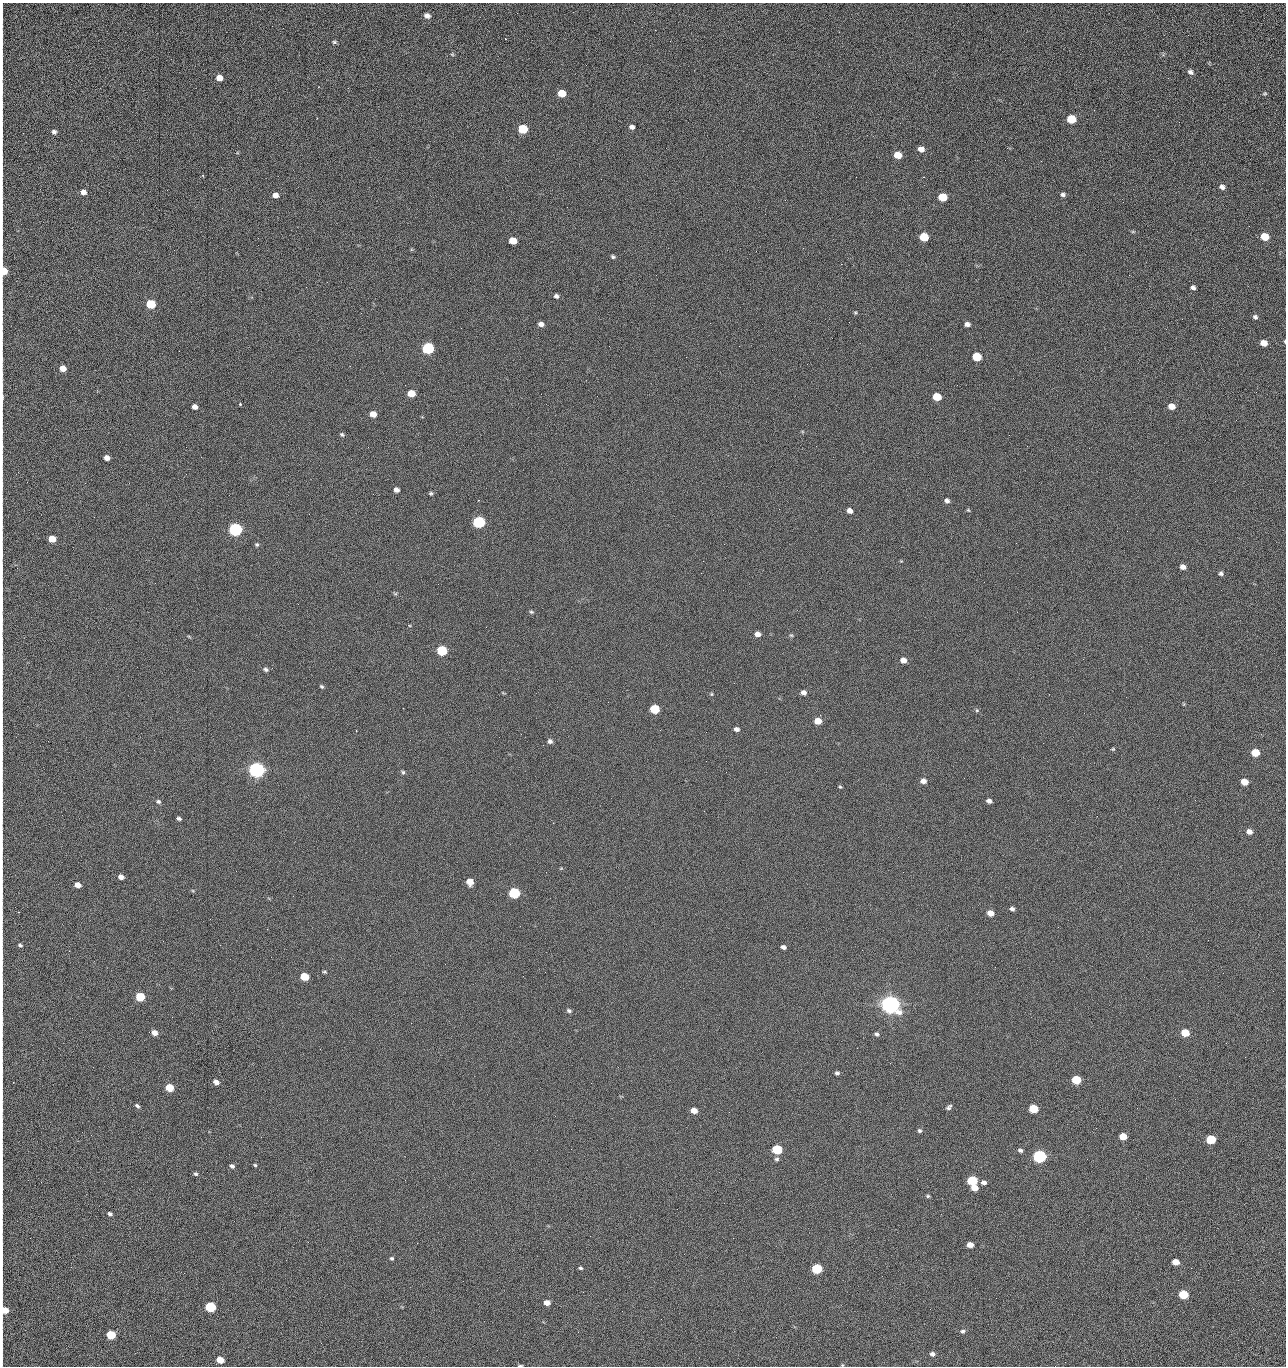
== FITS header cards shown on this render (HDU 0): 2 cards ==
NAXIS1  =                 1284 /fastest changing axis
NAXIS2  =                 1364 /next to fastest changing axis

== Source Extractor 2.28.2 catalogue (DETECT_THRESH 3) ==
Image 1284 x 1364 px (HDU 0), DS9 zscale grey, 1 PNG px = 1 image px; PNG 1288 x 1368 px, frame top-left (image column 1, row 1364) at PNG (2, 3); no overlay
Background 126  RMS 14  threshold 43.3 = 3 sigma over >= 5 px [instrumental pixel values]
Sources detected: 209; all 209 listed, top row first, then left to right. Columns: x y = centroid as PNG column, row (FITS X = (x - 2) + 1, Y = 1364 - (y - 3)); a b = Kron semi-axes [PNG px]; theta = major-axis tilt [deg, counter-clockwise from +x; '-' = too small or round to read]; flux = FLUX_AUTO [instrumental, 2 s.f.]
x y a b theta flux
2 10 14 2 90 2.2e+03
427 16 6 5 - 4.9e+03
1188 35 3 2 - 1.2e+03
670 41 2 2 - 2.4e+03
2 42 21 2 90 4.6e+03
334 42 6 5 - 1.5e+03
452 54 5 4 - 1.0e+03
2 60 16 2 90 2.9e+03
1190 72 7 5 -30 3.0e+03
219 78 6 5 - 8.5e+03
2 86 13 2 90 2.2e+03
562 93 6 5 - 2.3e+04
1265 93 6 4 17 1.2e+03
2 104 19 2 90 3.3e+03
1071 119 6 5 - 4.4e+04
1179 122 2 2 - 1.3e+03
632 127 5 4 - 3.4e+03
523 129 6 5 - 5.3e+04
54 132 5 4 - 2.8e+03
2 133 17 2 90 3.1e+03
23 133 2 2 - 5.2e+02
921 149 6 5 - 6.4e+03
898 155 6 5 - 1.6e+04
2 159 11 2 90 1.9e+03
1005 160 2 2 - 1.3e+03
1041 161 2 2 - 1.9e+03
2 174 11 2 90 1.8e+03
202 175 3 3 - 1.0e+03
856 177 2 2 - 2.3e+03
923 177 2 2 - 3.0e+04
1222 187 5 5 - 3.6e+03
83 192 5 5 - 4.9e+03
275 195 5 5 - 5.8e+03
1063 195 5 4 - 2.5e+03
942 197 6 5 - 2.8e+04
1123 202 2 2 - 8.7e+02
1133 232 6 4 0 1.2e+03
2 235 9 2 90 1.7e+03
924 237 6 5 - 4.1e+04
1265 237 6 5 - 2.5e+04
513 241 6 5 - 1.9e+04
613 257 6 4 -28 1.7e+03
841 264 2 2 - 2.7e+04
4 271 7 5 -82 2.1e+04
656 275 2 2 - 4.3e+02
306 287 2 2 - 8.0e+02
1193 287 5 5 - 2.8e+03
556 296 5 5 - 2.8e+03
151 304 6 5 - 5.1e+04
2 306 16 2 90 2.8e+03
855 313 5 4 - 1.1e+03
1255 317 6 5 - 2.3e+03
849 322 2 2 - 6.2e+02
710 323 2 2 - 3.4e+03
541 324 5 4 - 4.7e+03
967 324 5 5 - 3.8e+03
1285 341 5 2 - 8.6e+02
1264 343 6 5 - 1.0e+04
739 346 2 2 - 4.9e+02
428 348 6 6 - 1.6e+05
977 357 6 5 - 4.0e+04
2 359 11 2 90 1.8e+03
350 366 2 2 - 3.5e+03
62 368 5 5 - 1.1e+04
1256 392 2 2 - 1.5e+03
411 393 6 5 - 1.9e+04
937 397 6 5 - 3.3e+04
2 398 17 3 88 4.0e+03
240 404 3 3 - 1.1e+03
1171 406 6 5 - 9.7e+03
195 407 5 5 - 4.7e+03
373 414 5 5 - 9.7e+03
342 435 5 4 - 1.5e+03
1009 435 3 2 - 1.4e+03
1027 446 2 2 - 5.8e+02
2 447 18 3 89 3.9e+03
186 447 2 2 - 2.8e+03
107 458 5 4 - 5.9e+03
85 483 3 2 - 1.0e+03
396 490 5 4 - 4.9e+03
431 493 5 4 - 1.6e+03
947 501 6 5 - 3.4e+03
779 509 2 2 - 4.8e+02
968 510 5 4 - 1.1e+03
850 511 5 5 - 5.0e+03
479 522 6 5 - 1.9e+05
235 529 6 6 - 3.2e+05
52 539 5 5 - 1.9e+04
257 545 5 5 - 1.5e+03
2 555 10 2 -89 1.7e+03
901 561 4 4 - 8.0e+02
1183 567 5 5 - 5.3e+03
1221 573 5 5 - 2.2e+03
395 594 6 4 -1 1.2e+03
2 604 13 2 90 2.1e+03
531 612 6 4 -20 1.4e+03
757 634 6 5 - 5.3e+03
791 635 5 5 - 1.3e+03
442 650 6 5 - 9.0e+04
903 660 6 5 - 7.0e+03
2 667 11 2 90 1.8e+03
266 669 6 5 - 2.3e+03
321 686 5 4 - 1.5e+03
803 692 5 5 - 4.2e+03
711 694 4 4 - 1.1e+03
1184 704 5 3 - 8.6e+02
654 709 6 5 - 5.1e+04
977 710 6 5 - 1.4e+03
818 721 6 5 - 1.4e+04
736 729 5 4 - 3.5e+03
550 741 6 6 - 2.8e+03
543 745 2 2 - 3.6e+03
1113 749 5 4 - 1.1e+03
1255 753 6 5 - 2.7e+04
2 757 11 2 90 1.9e+03
706 761 2 2 - 2.2e+03
257 770 6 6 - 7.2e+05
403 772 6 5 - 1.7e+03
726 772 2 2 - 2.7e+03
964 778 2 2 - 3.9e+02
923 781 6 5 - 5.7e+03
1244 782 6 5 - 1.3e+04
840 787 5 3 - 1.1e+03
989 801 5 4 - 3.8e+03
158 802 6 5 - 2.0e+03
2 810 8 2 90 1.4e+03
179 818 4 3 - 2.1e+03
1249 832 6 5 - 6.1e+03
561 868 6 4 19 8.7e+02
121 877 5 4 - 5.3e+03
470 882 6 5 - 1.3e+04
78 885 5 4 - 9.4e+03
514 893 6 5 - 1.2e+05
1012 909 5 4 - 2.7e+03
990 913 6 5 - 9.5e+03
20 945 6 4 -19 1.6e+03
783 947 5 4 - 3.2e+03
2 956 12 2 90 1.7e+03
324 972 4 3 - 1.2e+03
523 976 2 2 - 2.1e+03
304 977 6 5 - 3.2e+04
140 997 6 5 - 5.2e+04
890 1004 7 6 - 1.2e+06
569 1011 6 5 - 2.2e+03
411 1023 2 2 - 5.5e+03
154 1033 6 5 - 6.8e+03
1185 1033 6 5 - 2.9e+04
876 1034 6 5 - 2.1e+03
857 1048 2 2 - 1.4e+03
1245 1057 2 2 - 1.9e+03
2 1069 9 2 90 1.3e+03
837 1073 4 4 - 2.2e+03
1179 1076 2 2 - 2.7e+03
1076 1080 6 5 - 4.7e+04
13 1082 2 2 - 6.3e+02
216 1082 6 5 - 5.6e+03
169 1088 6 5 - 3.0e+04
137 1106 6 4 -31 2.0e+03
949 1107 7 4 44 2.5e+03
1033 1109 6 5 - 4.4e+04
694 1110 6 5 - 8.8e+03
729 1112 2 2 - 1.1e+03
1096 1128 2 2 - 4.3e+02
919 1131 6 5 - 2.0e+03
91 1135 2 2 - 2.6e+03
1123 1136 6 5 - 1.7e+04
1211 1139 6 5 - 5.8e+04
777 1149 6 5 - 7.8e+04
1020 1150 5 4 - 2.3e+03
1039 1156 6 5 - 2.8e+05
777 1159 6 5 - 1.9e+03
1087 1159 2 2 - 1.5e+03
1030 1160 3 3 - 1.2e+03
255 1165 4 4 - 1.2e+03
232 1166 5 4 - 2.5e+03
196 1174 6 5 - 1.7e+03
2 1177 19 2 90 3.4e+03
972 1180 6 5 - 8.4e+04
984 1182 6 5 - 3.8e+03
974 1188 6 5 - 1.0e+04
928 1196 5 4 - 1.4e+03
2 1211 13 2 90 2.0e+03
110 1214 5 4 - 2.3e+03
308 1242 2 2 - 1.9e+03
417 1243 2 2 - 5.7e+03
970 1245 5 4 - 8.6e+03
2 1254 17 2 90 2.4e+03
391 1258 5 5 - 1.6e+03
1175 1262 5 5 - 1.3e+04
580 1268 5 4 - 1.5e+03
817 1269 6 5 - 8.0e+04
2 1284 12 2 90 1.5e+03
583 1292 2 2 - 6.0e+02
1183 1294 6 5 - 4.6e+04
996 1298 2 2 - 2.6e+03
547 1302 5 4 - 7.6e+03
210 1307 6 5 - 9.9e+04
5 1310 6 5 - 1.7e+04
622 1311 3 2 - 7.3e+02
963 1331 6 5 - 2.2e+03
578 1332 2 2 - 3.7e+03
111 1335 6 5 - 5.3e+04
321 1343 3 2 - 1.1e+03
932 1354 5 4 - 3.3e+03
2 1357 18 2 90 2.3e+03
220 1360 6 4 -20 1.9e+04
842 1365 4 4 - 9.2e+02
520 1366 6 2 0 1.2e+03
1055 1366 2 2 - 2.1e+03
At the frame edge (FLAGS 8, measured only in part): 31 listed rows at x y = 2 10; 2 42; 2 60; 2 86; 2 104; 2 133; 2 159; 2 174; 2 235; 4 271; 2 306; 1285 341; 2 359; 2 398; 2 447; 2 555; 2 604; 2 667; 2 757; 2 810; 2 956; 2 1069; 2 1177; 2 1211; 2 1254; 2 1284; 5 1310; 2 1357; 842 1365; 520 1366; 1055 1366

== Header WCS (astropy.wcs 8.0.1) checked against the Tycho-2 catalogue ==
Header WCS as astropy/WCSLIB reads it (CRVAL/CRPIX/CD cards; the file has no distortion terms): RA---TAN/DEC--TAN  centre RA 15:41:40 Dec +52:00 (235.42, +51.99 deg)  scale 1.26 arcsec/px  FOV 26.9' x 28.5'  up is +92 deg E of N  parity flipped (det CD > 0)
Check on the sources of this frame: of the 60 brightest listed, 9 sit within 2.0 arcsec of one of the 11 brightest Tycho-2 stars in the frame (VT <= 12.29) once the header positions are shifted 0.21 arcsec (0.06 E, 0.20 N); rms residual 0.83 arcsec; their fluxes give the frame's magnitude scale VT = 24.38 - 2.5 log10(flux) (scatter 0.22 mag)
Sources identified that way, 9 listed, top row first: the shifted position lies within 2.0 arcsec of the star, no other Tycho-2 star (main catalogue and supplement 1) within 4.0 arcsec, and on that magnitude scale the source's flux lands within +1.5 / -3 mag of the star's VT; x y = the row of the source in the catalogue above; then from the Tycho-2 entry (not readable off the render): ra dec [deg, ICRS J2000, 3 dp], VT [Tycho-2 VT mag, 2 dp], TYC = Tycho-2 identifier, HIP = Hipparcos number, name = IAU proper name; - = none
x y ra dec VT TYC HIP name
428 348 235.614 +52.064 11.61 3489-1132-1 - -
479 522 235.514 +52.049 11.19 3489-1407-1 - -
257 770 235.378 +52.130 9.31 3489-1322-1 76850 -
514 893 235.303 +52.042 11.52 3489-958-1 - -
890 1004 235.232 +51.912 9.59 3489-824-1 - -
1039 1156 235.143 +51.862 10.97 3489-1016-1 - -
972 1180 235.131 +51.886 12.29 3489-908-1 - -
817 1269 235.084 +51.941 11.45 3489-1346-1 - -
210 1307 235.075 +52.152 11.74 3489-912-1 - -